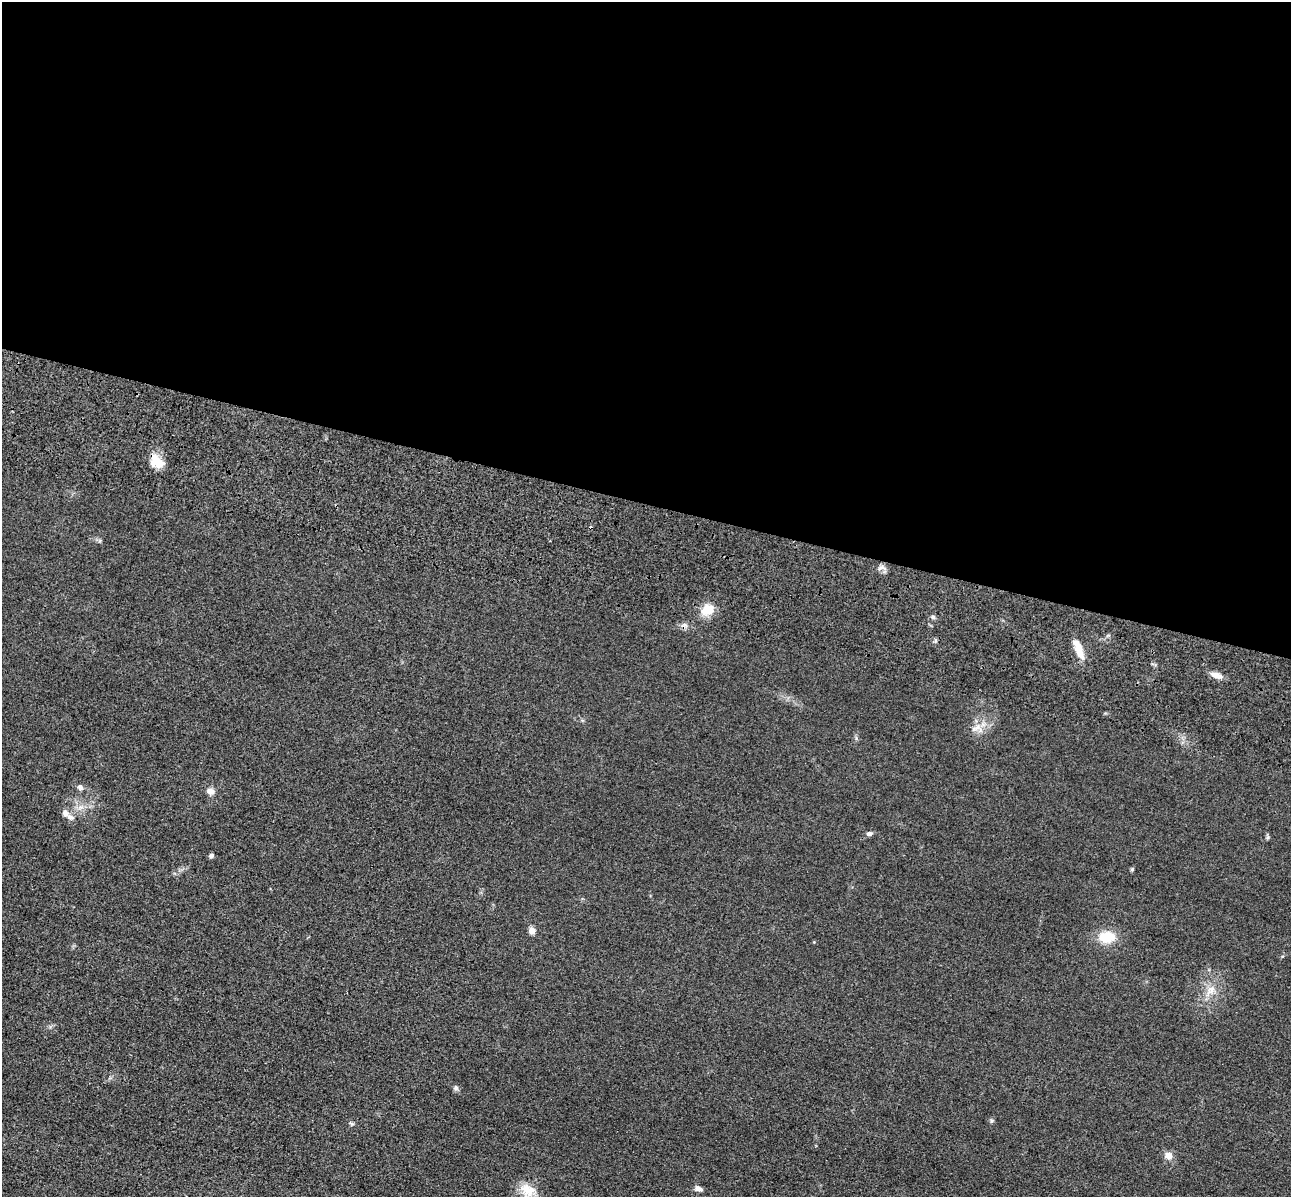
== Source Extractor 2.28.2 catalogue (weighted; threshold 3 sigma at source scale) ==
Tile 3 of 4 x 4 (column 3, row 1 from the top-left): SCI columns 2751-4039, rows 3980-5174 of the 5350 x 5365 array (HDU 1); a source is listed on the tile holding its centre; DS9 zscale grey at full resolution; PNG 1293 x 1199 px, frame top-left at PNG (2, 2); no overlay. Shown black and unused: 42% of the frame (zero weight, under 3 of 4 exposures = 9% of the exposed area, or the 3 px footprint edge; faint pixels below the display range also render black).
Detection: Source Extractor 2.28.2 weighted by HDU 2 'WHT'; one run over the whole footprint, this tile lists its part. Background 0.0477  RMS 0.0085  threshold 0.0383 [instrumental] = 3 sigma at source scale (4.5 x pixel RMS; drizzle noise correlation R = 1.50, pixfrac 1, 0.05/0.05 arcsec/px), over >= 5 px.
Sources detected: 24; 1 cosmic-ray / hot-pixel residue — not listed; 1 inside a brighter listed object's ellipse — not listed separately; the other 22 listed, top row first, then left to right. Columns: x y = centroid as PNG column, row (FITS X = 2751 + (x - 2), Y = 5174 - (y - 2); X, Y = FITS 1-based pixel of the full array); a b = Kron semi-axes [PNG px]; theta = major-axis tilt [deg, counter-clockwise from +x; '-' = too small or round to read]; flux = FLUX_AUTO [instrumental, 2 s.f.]
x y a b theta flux
159 462 15 13 -15 11
881 568 13 4 8 2.8
707 610 14 11 31 14
933 617 6 6 - 1.6
1079 650 25 8 -72 12
1216 675 15 6 -19 6.2
976 728 16 5 24 5
80 787 7 6 - 2.9
211 791 9 8 - 4.1
65 813 12 9 -51 5.1
869 833 8 5 11 2.2
211 855 7 6 - 1.7
1132 869 6 4 46 0.96
532 930 8 7 - 4.1
1107 937 13 10 3 24
1211 990 14 9 49 7.6
456 1088 6 5 - 1.7
991 1121 6 5 - 1.5
352 1123 8 3 -19 1.2
1168 1155 10 9 - 5.5
698 1189 9 6 -15 3.4
527 1190 22 15 -22 14